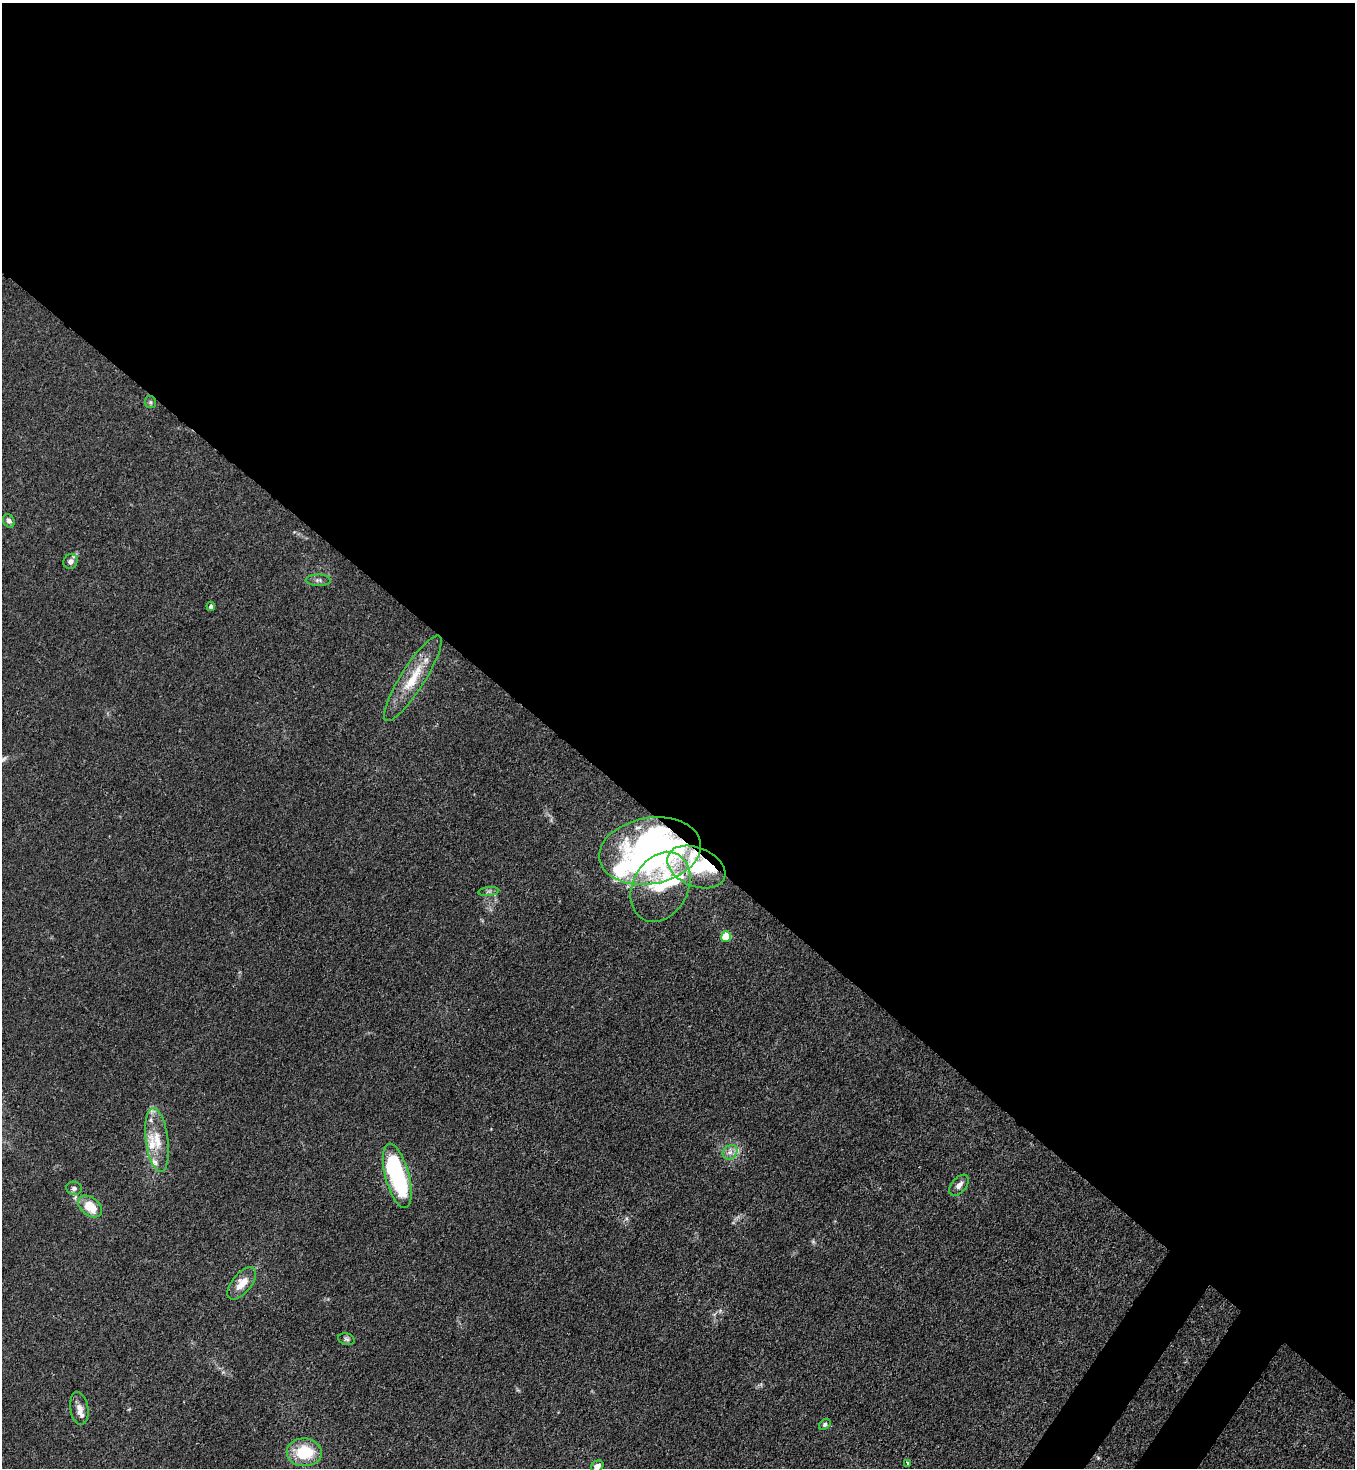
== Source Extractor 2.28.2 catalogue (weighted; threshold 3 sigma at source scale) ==
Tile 3 of 4 x 4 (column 3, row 1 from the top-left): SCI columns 2934-4286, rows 4459-5924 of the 6007 x 5984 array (HDU 1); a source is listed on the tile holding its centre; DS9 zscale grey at full resolution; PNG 1357 x 1470 px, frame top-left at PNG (2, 3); each listed source drawn as its Kron ellipse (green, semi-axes under 4 px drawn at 4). Shown black and unused: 58% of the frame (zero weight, under 3 of 4 exposures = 7% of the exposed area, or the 3 px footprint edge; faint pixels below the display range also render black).
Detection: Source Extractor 2.28.2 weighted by HDU 2 'WHT'; one run over the whole footprint, this tile lists its part. Background 0.021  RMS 0.0028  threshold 0.0127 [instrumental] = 3 sigma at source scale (4.5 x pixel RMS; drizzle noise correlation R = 1.50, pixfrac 1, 0.05/0.05 arcsec/px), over >= 5 px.
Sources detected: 34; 1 too faint to see at this stretch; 6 inside a brighter object's white glare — neither listed nor drawn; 3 inside a brighter listed object's ellipse — not listed separately; the other 24 listed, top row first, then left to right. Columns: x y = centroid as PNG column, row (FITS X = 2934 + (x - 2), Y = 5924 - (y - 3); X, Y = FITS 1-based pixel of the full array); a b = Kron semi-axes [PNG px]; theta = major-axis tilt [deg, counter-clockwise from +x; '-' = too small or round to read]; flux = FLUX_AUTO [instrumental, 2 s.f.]
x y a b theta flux
150 402 6 5 - 0.54
9 521 7 5 -60 0.87
71 561 8 6 55 1.3
318 580 12 5 -1 0.88
211 606 4 4 - 0.65
413 678 50 12 57 9.2
650 851 51 33 10 110
696 867 30 19 -23 12
660 887 37 27 61 15
489 891 10 4 6 0.73
726 936 5 5 - 9.2
157 1140 32 11 -82 6.4
730 1152 8 6 42 1.2
397 1176 33 12 -75 31
959 1185 12 7 50 1.8
74 1188 8 6 -11 0.87
90 1206 13 9 -39 6.8
242 1283 19 9 51 4.1
346 1339 8 6 -17 0.64
79 1408 16 9 -80 2.1
825 1424 6 5 - 0.65
304 1452 17 14 -2 11
908 1463 4 3 - 1.2
597 1466 6 5 - 1.6
Overlapping masked pixels (flux is a lower limit): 2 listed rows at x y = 650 851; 696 867
Isophote crosses this tile's border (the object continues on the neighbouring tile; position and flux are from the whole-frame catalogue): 1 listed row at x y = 597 1466